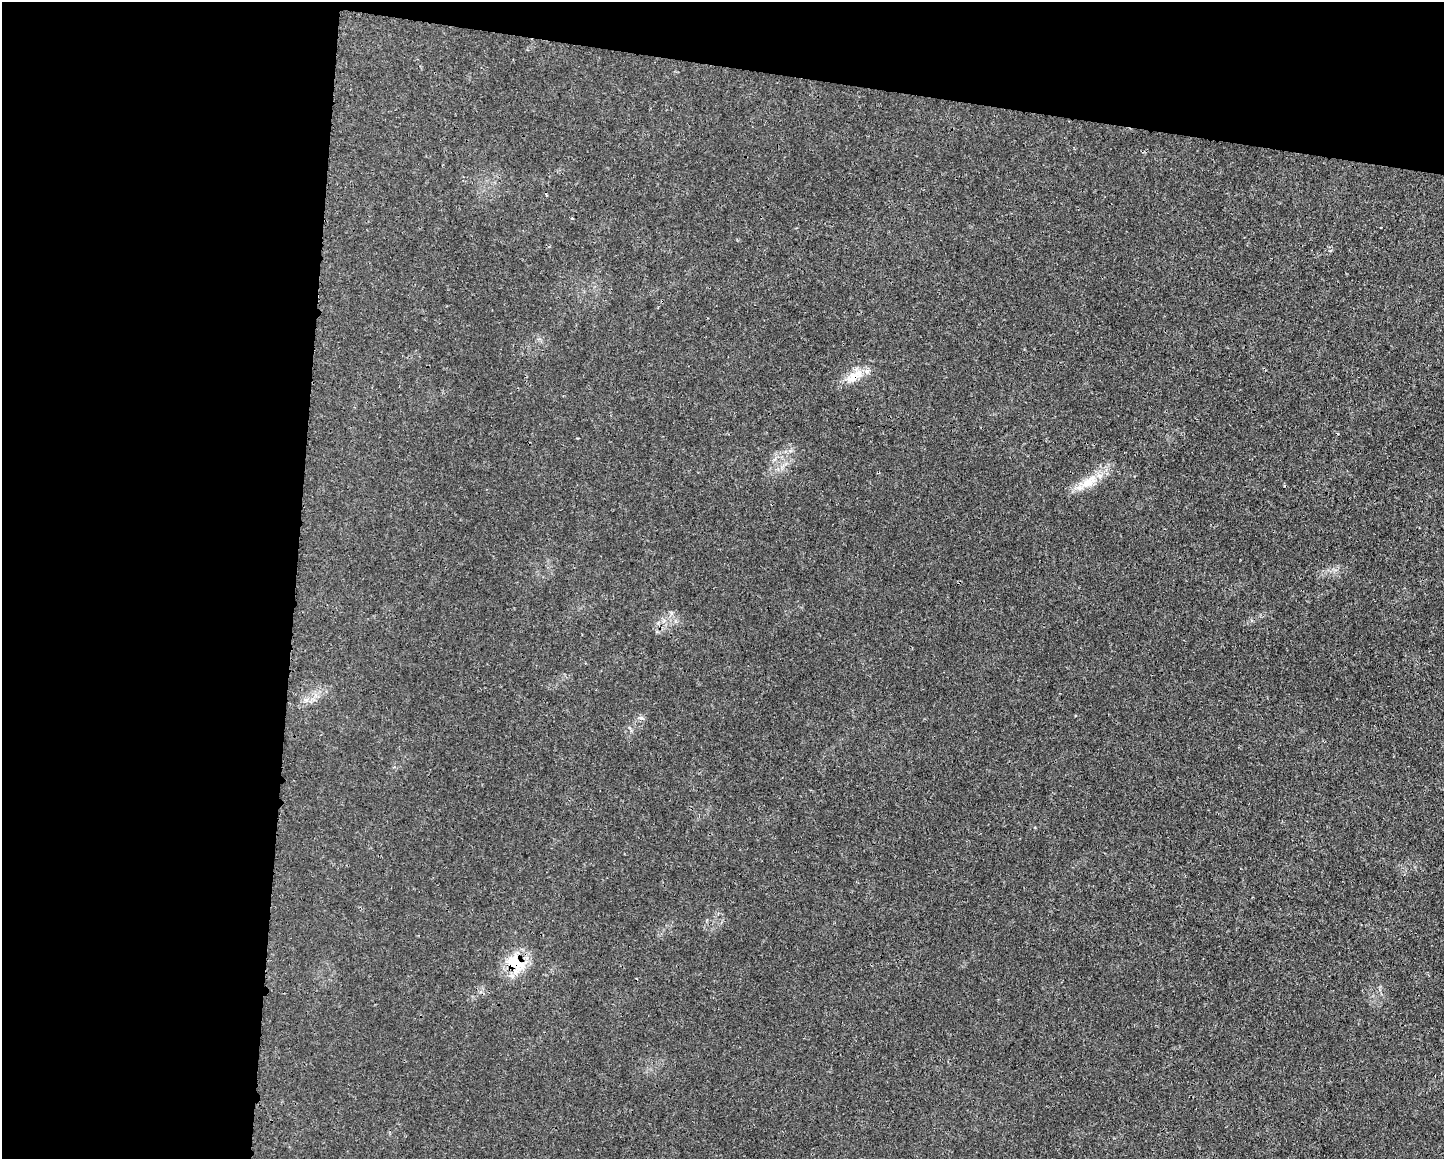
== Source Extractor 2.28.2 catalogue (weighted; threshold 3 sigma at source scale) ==
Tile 1 of 3 x 4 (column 1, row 1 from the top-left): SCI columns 128-1569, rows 3483-4639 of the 4684 x 4651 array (HDU 1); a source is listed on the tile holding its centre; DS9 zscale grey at full resolution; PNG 1446 x 1161 px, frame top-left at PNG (2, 2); no overlay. Shown black and unused: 26% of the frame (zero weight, under 3 of 4 exposures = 1% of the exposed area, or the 3 px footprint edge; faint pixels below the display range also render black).
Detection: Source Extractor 2.28.2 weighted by HDU 2 'WHT'; one run over the whole footprint, this tile lists its part. Background 0.0218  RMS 0.0024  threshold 0.0109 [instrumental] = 3 sigma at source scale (4.5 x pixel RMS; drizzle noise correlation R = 1.50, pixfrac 1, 0.05/0.05 arcsec/px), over >= 5 px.
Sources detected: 5; all 5 listed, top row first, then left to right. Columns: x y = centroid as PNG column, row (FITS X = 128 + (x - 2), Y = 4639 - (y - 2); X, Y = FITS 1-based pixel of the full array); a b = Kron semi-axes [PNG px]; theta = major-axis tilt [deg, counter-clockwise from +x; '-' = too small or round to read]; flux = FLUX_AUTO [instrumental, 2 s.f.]
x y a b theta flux
1381 227 3 2 - 0.13
854 376 29 12 33 4.3
1087 483 18 13 6 3.7
641 718 8 5 1 0.68
516 964 33 21 -50 7.6
Overlapping masked pixels (flux is a lower limit): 2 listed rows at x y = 854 376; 516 964